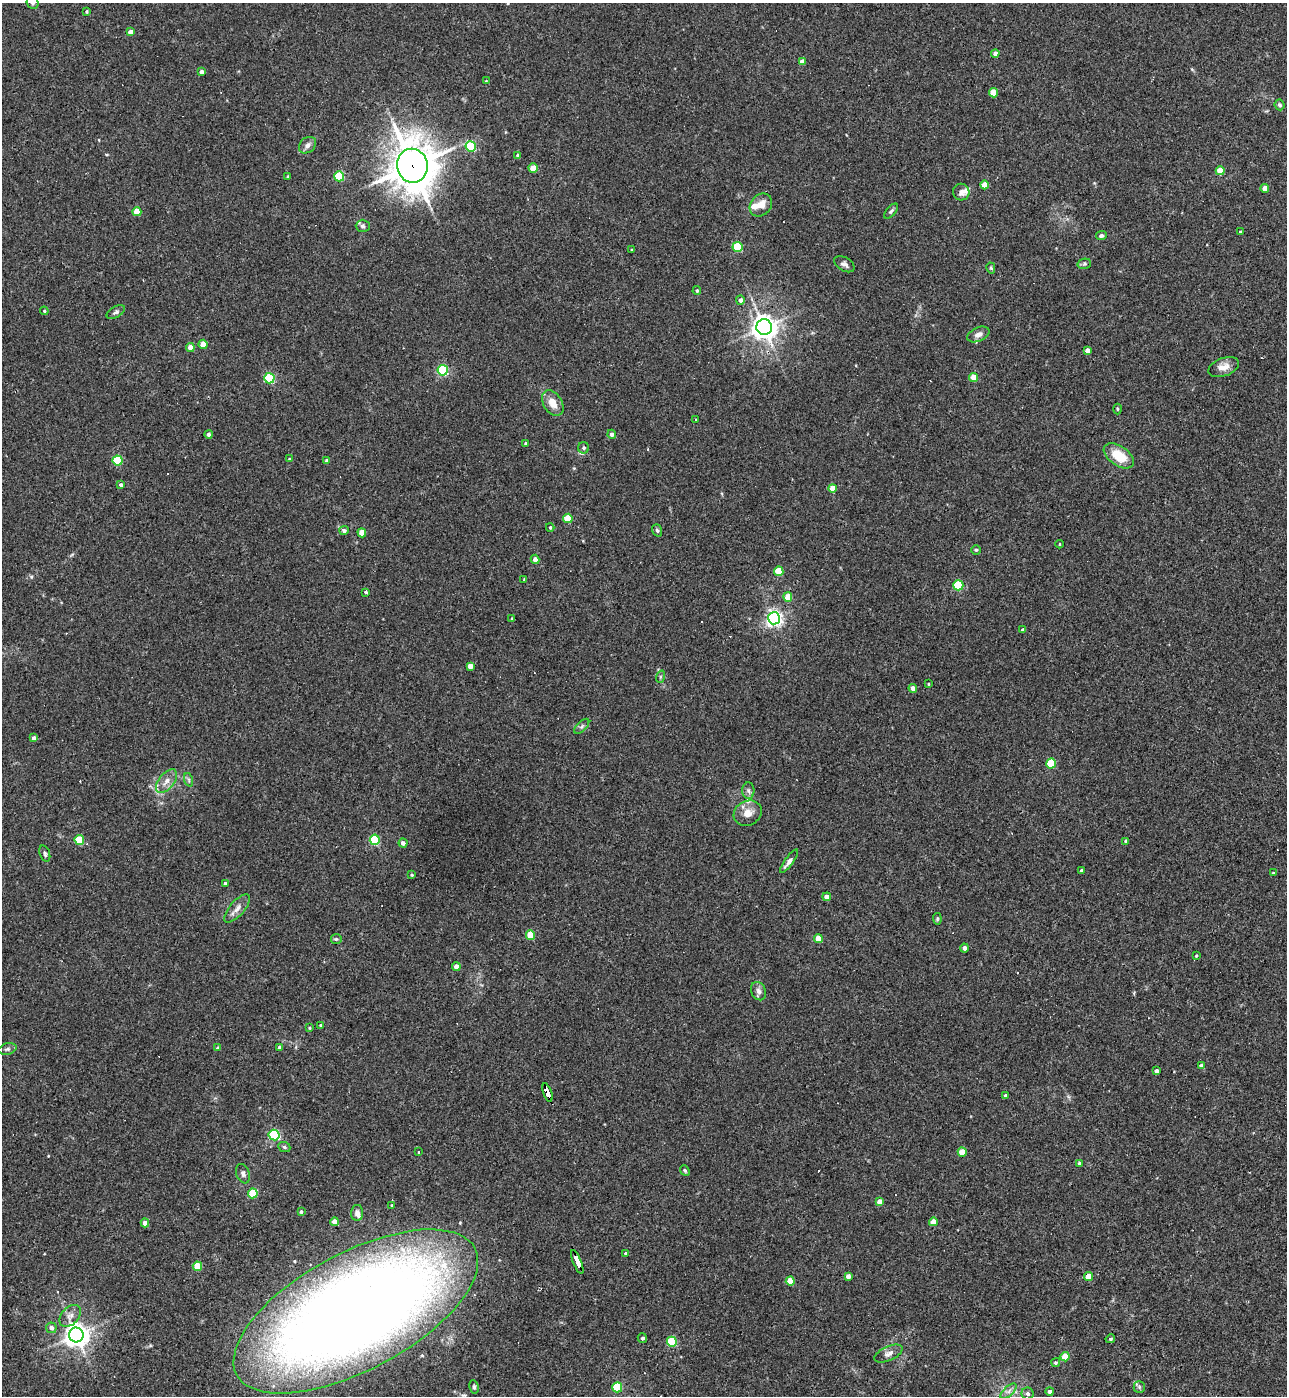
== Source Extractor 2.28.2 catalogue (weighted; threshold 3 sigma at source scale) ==
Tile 6 of 4 x 4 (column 2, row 2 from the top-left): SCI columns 1434-2718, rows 2791-4184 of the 5565 x 5579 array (HDU 1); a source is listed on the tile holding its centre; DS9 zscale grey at full resolution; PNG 1289 x 1398 px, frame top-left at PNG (2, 3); each listed source drawn as its Kron ellipse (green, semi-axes under 4 px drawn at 4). Shown black and unused: <1% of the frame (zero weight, under 3 of 4 exposures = <1% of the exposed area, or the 3 px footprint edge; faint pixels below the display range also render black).
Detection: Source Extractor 2.28.2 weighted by HDU 2 'WHT'; one run over the whole footprint, this tile lists its part. Background 0.0277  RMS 0.0045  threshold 0.0203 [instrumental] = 3 sigma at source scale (4.5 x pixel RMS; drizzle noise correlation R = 1.50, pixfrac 1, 0.05/0.05 arcsec/px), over >= 5 px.
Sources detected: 164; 9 cosmic-ray / hot-pixel residue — neither listed nor drawn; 5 inside a brighter listed object's ellipse — not listed separately; the other 150 listed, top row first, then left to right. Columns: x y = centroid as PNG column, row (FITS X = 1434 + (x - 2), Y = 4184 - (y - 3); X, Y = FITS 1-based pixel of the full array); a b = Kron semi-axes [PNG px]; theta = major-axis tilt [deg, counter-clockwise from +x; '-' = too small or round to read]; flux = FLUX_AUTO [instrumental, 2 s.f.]
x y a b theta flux
33 3 6 5 - 0.96
87 12 3 3 - 0.59
130 32 4 4 - 3
995 53 4 4 - 2.1
802 62 4 4 - 3.4
201 72 4 3 - 1.8
486 81 4 4 - 0.31
993 93 4 4 - 9.1
1280 105 5 5 - 0.87
307 145 9 7 41 2
471 147 5 5 - 33
518 155 4 3 - 1.1
412 166 17 15 -80 1200
533 168 4 4 - 8
1220 171 4 4 - 7
339 176 5 5 - 22
288 177 3 3 - 0.55
985 185 4 4 - 6.5
1265 188 4 4 - 4.6
961 192 8 8 - 2.3
761 205 12 10 49 4.5
891 211 9 4 49 1
137 212 4 4 - 7.9
363 226 7 6 - 1.1
1240 232 3 3 - 0.6
1101 236 5 4 - 1.1
737 247 5 5 - 22
632 250 3 2 - 0.44
844 264 11 6 -31 1.6
1084 264 7 5 12 0.88
991 268 5 4 - 0.61
697 291 4 4 - 0.71
740 300 5 4 - 1.8
44 311 4 4 - 0.54
116 312 10 5 30 1.2
764 327 8 7 - 400
978 334 12 7 24 2.6
203 344 4 4 - 7.2
190 347 4 4 - 3.6
1087 350 4 4 - 2.4
1224 367 16 9 21 3.8
443 370 5 5 - 43
974 377 4 4 - 8.5
269 378 5 5 - 38
553 403 14 9 -58 5
1117 409 5 3 - 0.5
696 420 3 3 - 0.55
209 434 4 4 - 1.3
612 434 4 4 - 1.6
526 444 3 3 - 1
584 448 5 5 - 0.94
1119 456 17 9 -34 11
289 459 3 3 - 0.43
117 460 5 5 - 18
327 461 4 3 - 1.1
121 485 4 4 - 0.96
832 488 4 4 - 5.7
568 518 4 4 - 8.9
550 527 4 3 - 0.59
344 530 5 4 - 1.6
657 530 6 4 -71 0.82
362 533 4 4 - 6.5
1059 544 4 3 - 0.34
976 550 4 4 - 0.68
535 559 4 4 - 2.1
779 571 5 4 - 11
524 579 4 2 - 0.32
958 585 5 5 - 24
366 592 4 3 - 1.5
788 597 5 4 - 8.2
512 618 3 3 - 0.37
774 618 6 6 - 160
1023 630 3 3 - 1
470 666 4 4 - 2.6
660 677 6 4 72 0.63
928 684 4 2 - 0.34
913 688 4 4 - 2.5
582 726 9 5 45 1.1
34 738 4 4 - 1.8
1051 763 5 5 - 17
189 780 7 4 -71 0.82
166 781 14 7 51 3.4
748 791 8 6 -87 1.3
748 813 14 12 28 4.7
79 840 5 4 - 15
375 840 5 5 - 34
1126 841 4 3 - 1
403 843 4 4 - 1.6
45 854 8 5 -70 1
789 861 14 3 54 2.2
1082 871 3 3 - 0.83
1273 873 4 4 - 0.53
412 875 4 3 - 0.5
225 883 4 3 - 0.7
827 897 4 4 - 3.4
237 908 17 7 49 3.1
937 919 6 4 -85 0.58
530 935 5 4 - 13
818 938 4 4 - 6.8
336 939 5 5 - 0.77
964 948 4 4 - 1.8
1196 956 3 3 - 0.44
456 967 4 4 - 3.6
758 991 9 7 -66 1.9
320 1025 4 3 - 0.46
309 1028 3 3 - 0.46
280 1047 4 4 - 1.4
218 1048 4 4 - 1.4
7 1049 9 5 15 1.2
1201 1066 4 4 - 1.7
1157 1071 4 4 - 1.7
547 1093 10 4 -71 95
1006 1096 4 4 - 1.5
274 1135 5 5 - 42
284 1147 6 5 - 0.75
419 1152 3 2 - 0.66
962 1152 4 4 - 7.1
1079 1163 4 4 - 0.61
685 1170 6 4 -50 0.68
243 1174 10 6 -70 1.6
253 1193 5 5 - 16
879 1202 4 4 - 3.4
392 1205 3 3 - 0.54
301 1212 4 3 - 0.64
357 1213 8 6 88 1.7
335 1222 4 4 - 4.4
933 1222 4 4 - 6.1
145 1223 4 4 - 2.2
625 1253 4 3 - 0.54
577 1262 12 3 -67 150
197 1266 5 4 - 13
848 1276 4 4 - 2
1088 1277 4 4 - 6.1
790 1281 4 4 - 7.5
356 1311 135 59 28 860
70 1316 13 8 47 2.9
51 1328 5 5 - 1.8
76 1335 7 7 - 420
642 1338 5 4 - 1.1
1110 1339 5 4 - 0.72
672 1342 5 5 - 28
888 1354 15 7 25 2.3
1065 1357 4 4 - 8.3
1056 1363 4 4 - 0.68
474 1387 7 4 -81 0.89
617 1387 5 5 - 24
1139 1387 6 5 - 0.85
1009 1391 10 4 42 1.7
1050 1391 4 4 - 1.3
1028 1394 6 6 - 1.3
Overlapping masked pixels (flux is a lower limit): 4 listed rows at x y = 412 166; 547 1093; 577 1262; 356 1311
Isophote crosses this tile's border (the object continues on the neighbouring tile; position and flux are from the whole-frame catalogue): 1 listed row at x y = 33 3